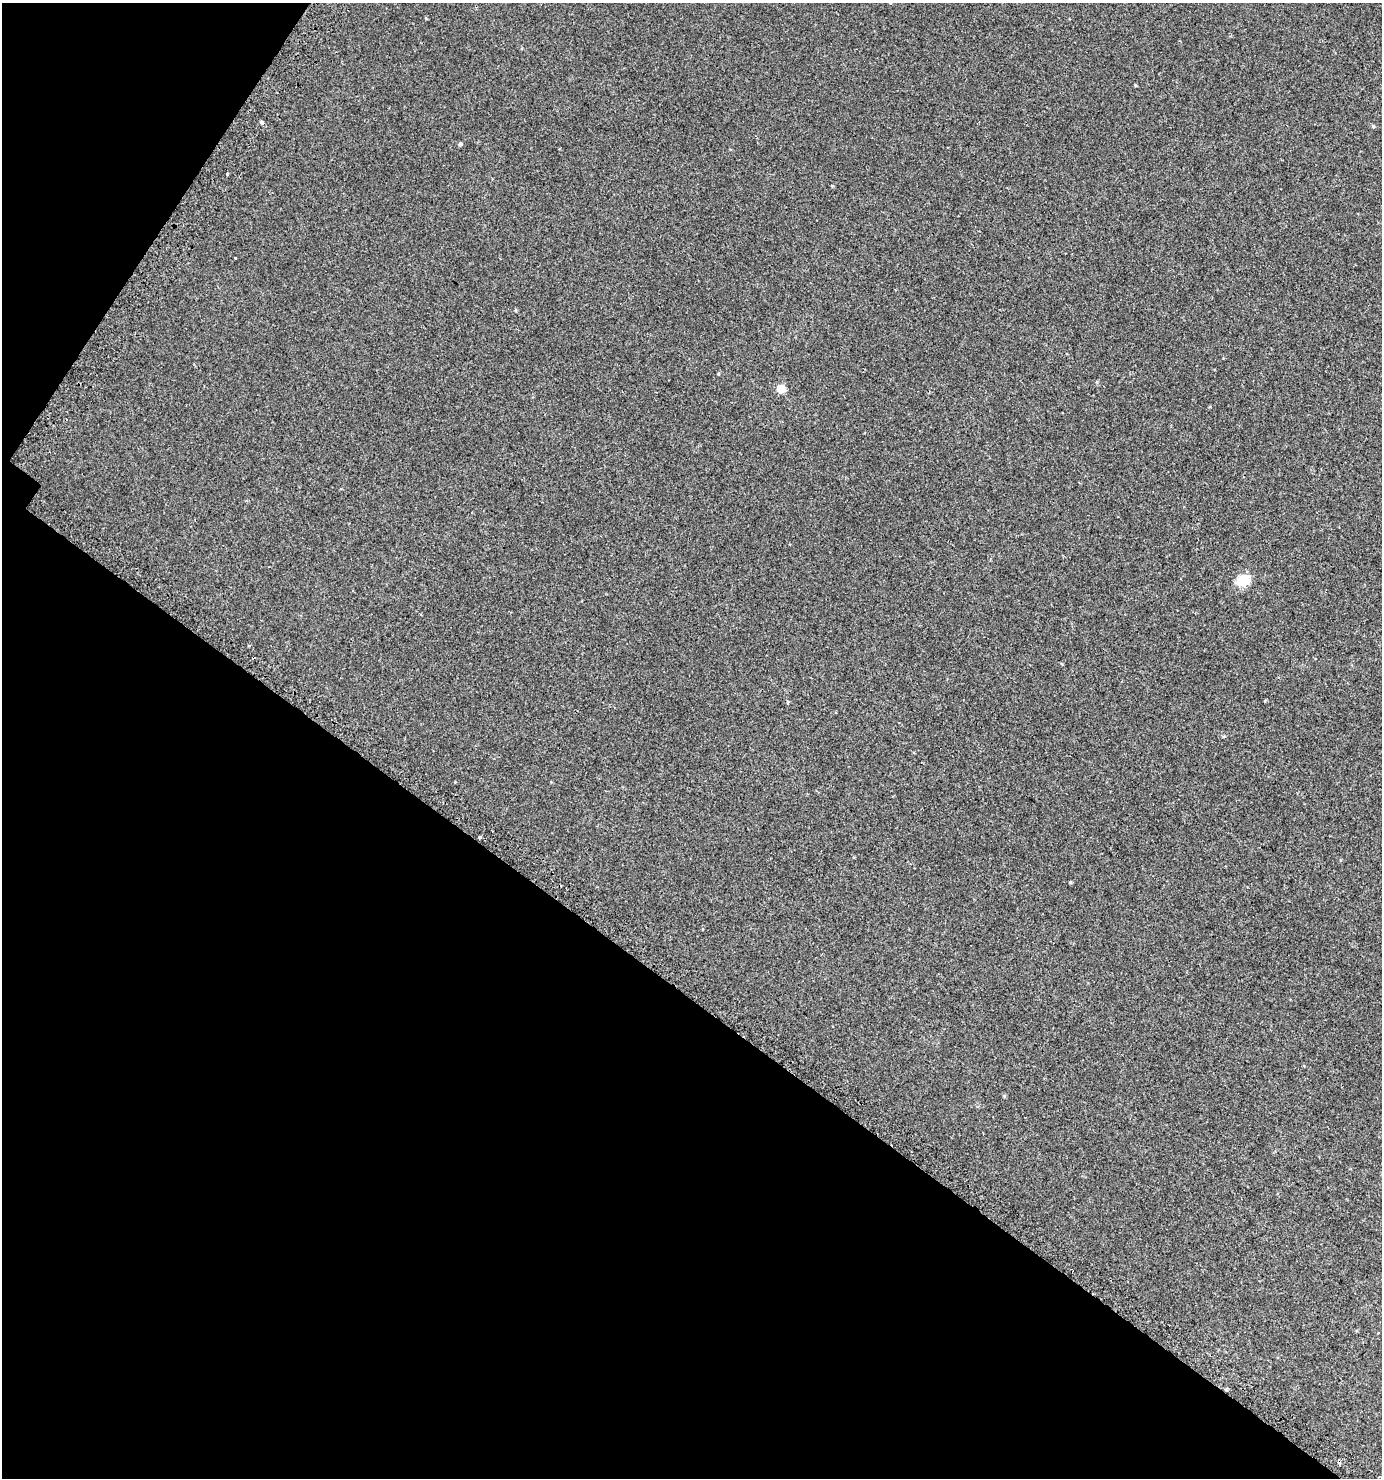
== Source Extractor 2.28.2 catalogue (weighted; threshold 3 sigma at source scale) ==
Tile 9 of 4 x 4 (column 1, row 3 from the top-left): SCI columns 245-1624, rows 1526-3001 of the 6077 x 6018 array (HDU 1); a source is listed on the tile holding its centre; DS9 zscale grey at full resolution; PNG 1384 x 1480 px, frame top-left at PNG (2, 3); no overlay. Shown black and unused: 36% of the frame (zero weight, under 2 of 3 exposures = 3% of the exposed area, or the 3 px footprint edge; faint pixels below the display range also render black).
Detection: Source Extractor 2.28.2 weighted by HDU 2 'WHT'; one run over the whole footprint, this tile lists its part. Background 0.00251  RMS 0.0043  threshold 0.0192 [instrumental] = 3 sigma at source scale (4.5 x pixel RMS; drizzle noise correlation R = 1.50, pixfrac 1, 0.0396/0.0396 arcsec/px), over >= 5 px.
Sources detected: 12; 1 cosmic-ray / hot-pixel residue — not listed; the other 11 listed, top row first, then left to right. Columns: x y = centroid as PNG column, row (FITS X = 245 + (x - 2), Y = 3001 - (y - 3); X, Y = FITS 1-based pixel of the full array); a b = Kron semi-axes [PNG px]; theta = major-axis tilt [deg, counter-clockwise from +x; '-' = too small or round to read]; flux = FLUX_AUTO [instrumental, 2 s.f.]
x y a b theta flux
426 18 4 3 - 0.33
1135 85 4 3 - 0.36
261 122 3 3 - 2.4
1373 126 5 4 - 0.46
460 144 5 5 - 0.72
227 174 3 3 - 3.7
832 186 4 4 - 0.35
235 258 3 3 - 1.3
781 389 5 5 - 10
1243 580 12 9 28 11
480 837 4 3 - 1.4
Unlisted compact peaks at least as high as the median listed source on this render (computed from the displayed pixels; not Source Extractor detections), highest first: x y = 1004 1096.